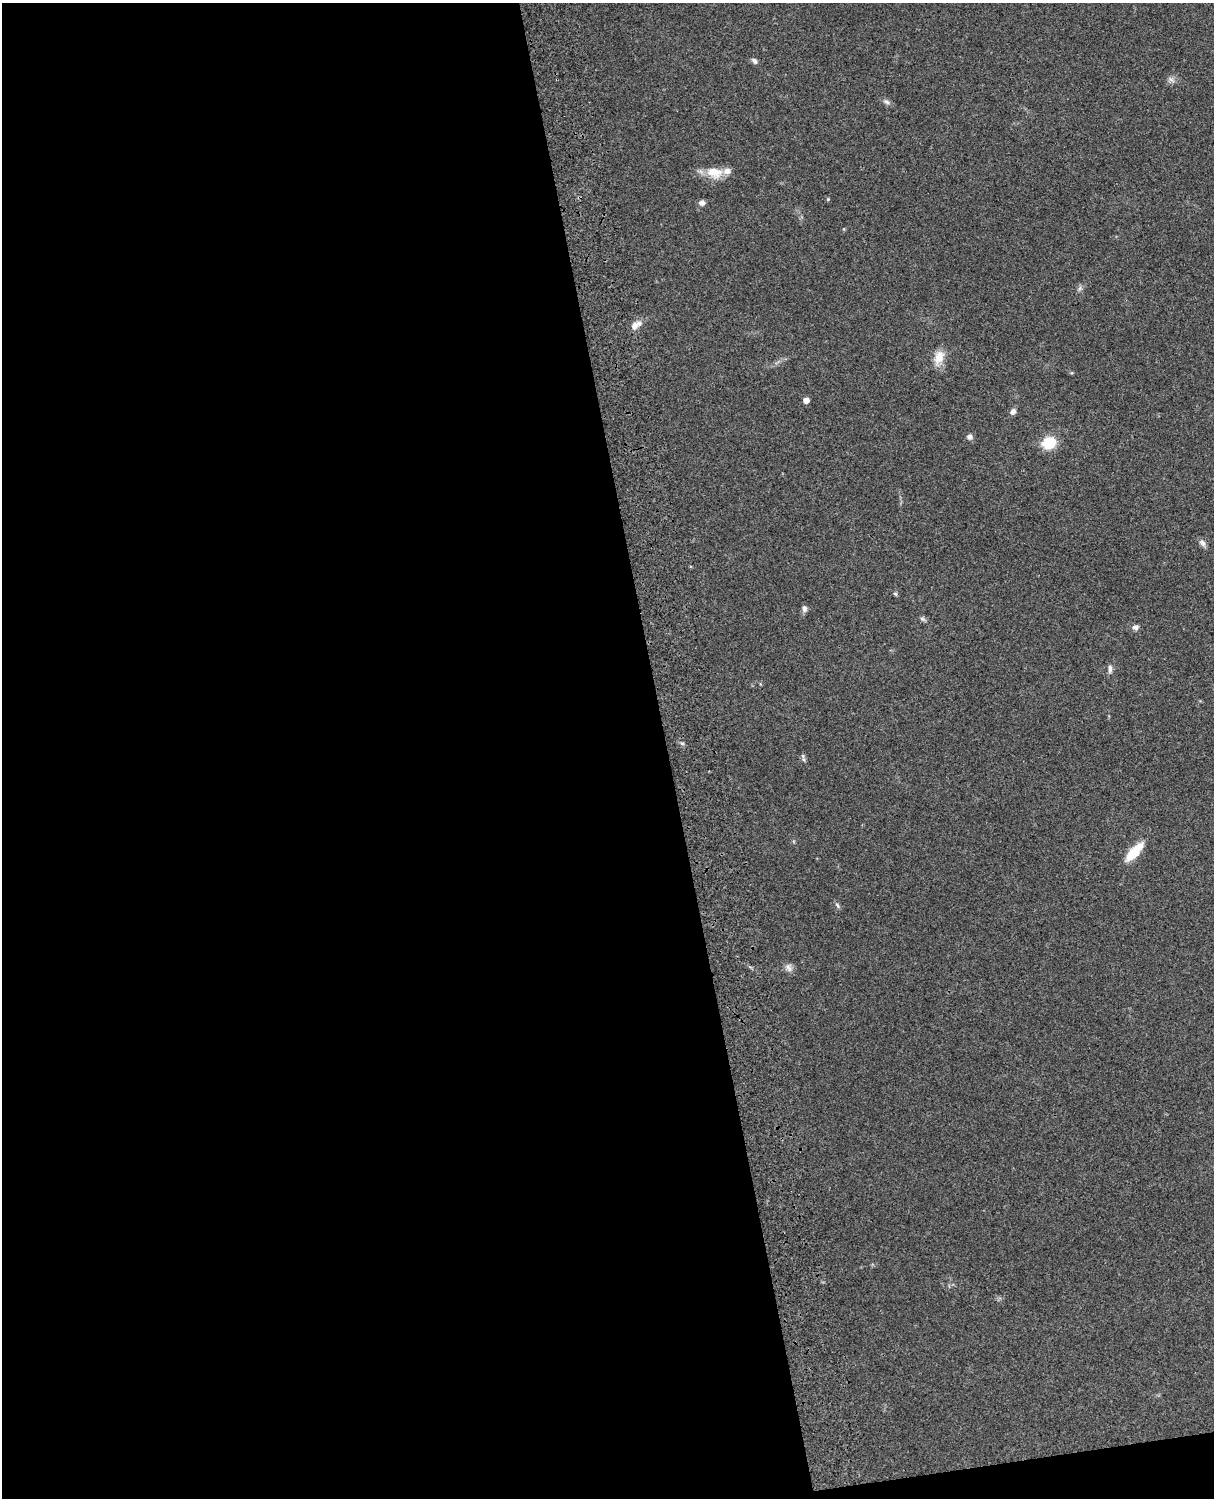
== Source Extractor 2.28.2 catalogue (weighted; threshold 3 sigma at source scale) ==
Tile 9 of 4 x 3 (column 1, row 3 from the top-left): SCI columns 119-1330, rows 165-1660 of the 5089 x 4928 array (HDU 1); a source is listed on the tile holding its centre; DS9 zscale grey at full resolution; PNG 1216 x 1500 px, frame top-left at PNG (2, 3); no overlay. Shown black and unused: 56% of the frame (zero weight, under 3 of 4 exposures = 6% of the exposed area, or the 3 px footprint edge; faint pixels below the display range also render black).
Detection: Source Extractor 2.28.2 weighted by HDU 2 'WHT'; one run over the whole footprint, this tile lists its part. Background 0.29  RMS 0.0094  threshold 0.0423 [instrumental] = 3 sigma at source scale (4.5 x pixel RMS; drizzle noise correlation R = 1.50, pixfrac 1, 0.05/0.05 arcsec/px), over >= 5 px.
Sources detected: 25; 1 too faint to see at this stretch — not listed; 2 inside a brighter listed object's ellipse — not listed separately; the other 22 listed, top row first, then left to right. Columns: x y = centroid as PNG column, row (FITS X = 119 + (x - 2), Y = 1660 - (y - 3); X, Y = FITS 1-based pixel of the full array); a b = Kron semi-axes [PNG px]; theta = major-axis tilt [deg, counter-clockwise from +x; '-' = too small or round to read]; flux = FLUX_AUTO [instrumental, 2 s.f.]
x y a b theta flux
754 61 8 5 -51 2.8
1171 79 10 5 -36 2.9
886 102 10 5 -30 2.8
714 172 22 13 -11 17
828 199 4 4 - 1
702 203 7 6 - 3.6
1080 288 7 4 71 2
634 326 9 8 - 5.6
939 357 20 12 68 12
806 400 5 4 - 7.7
1013 411 8 6 56 4
969 437 7 6 - 3.2
1049 443 15 12 21 24
1202 543 10 7 -47 3.5
895 594 7 4 -30 1.3
804 609 8 6 -85 3.1
1135 627 8 6 -8 3.5
1110 669 12 5 85 3.3
803 758 12 4 -74 1.9
1133 853 25 11 47 20
837 905 9 4 -55 1.9
789 968 13 7 -68 4.2